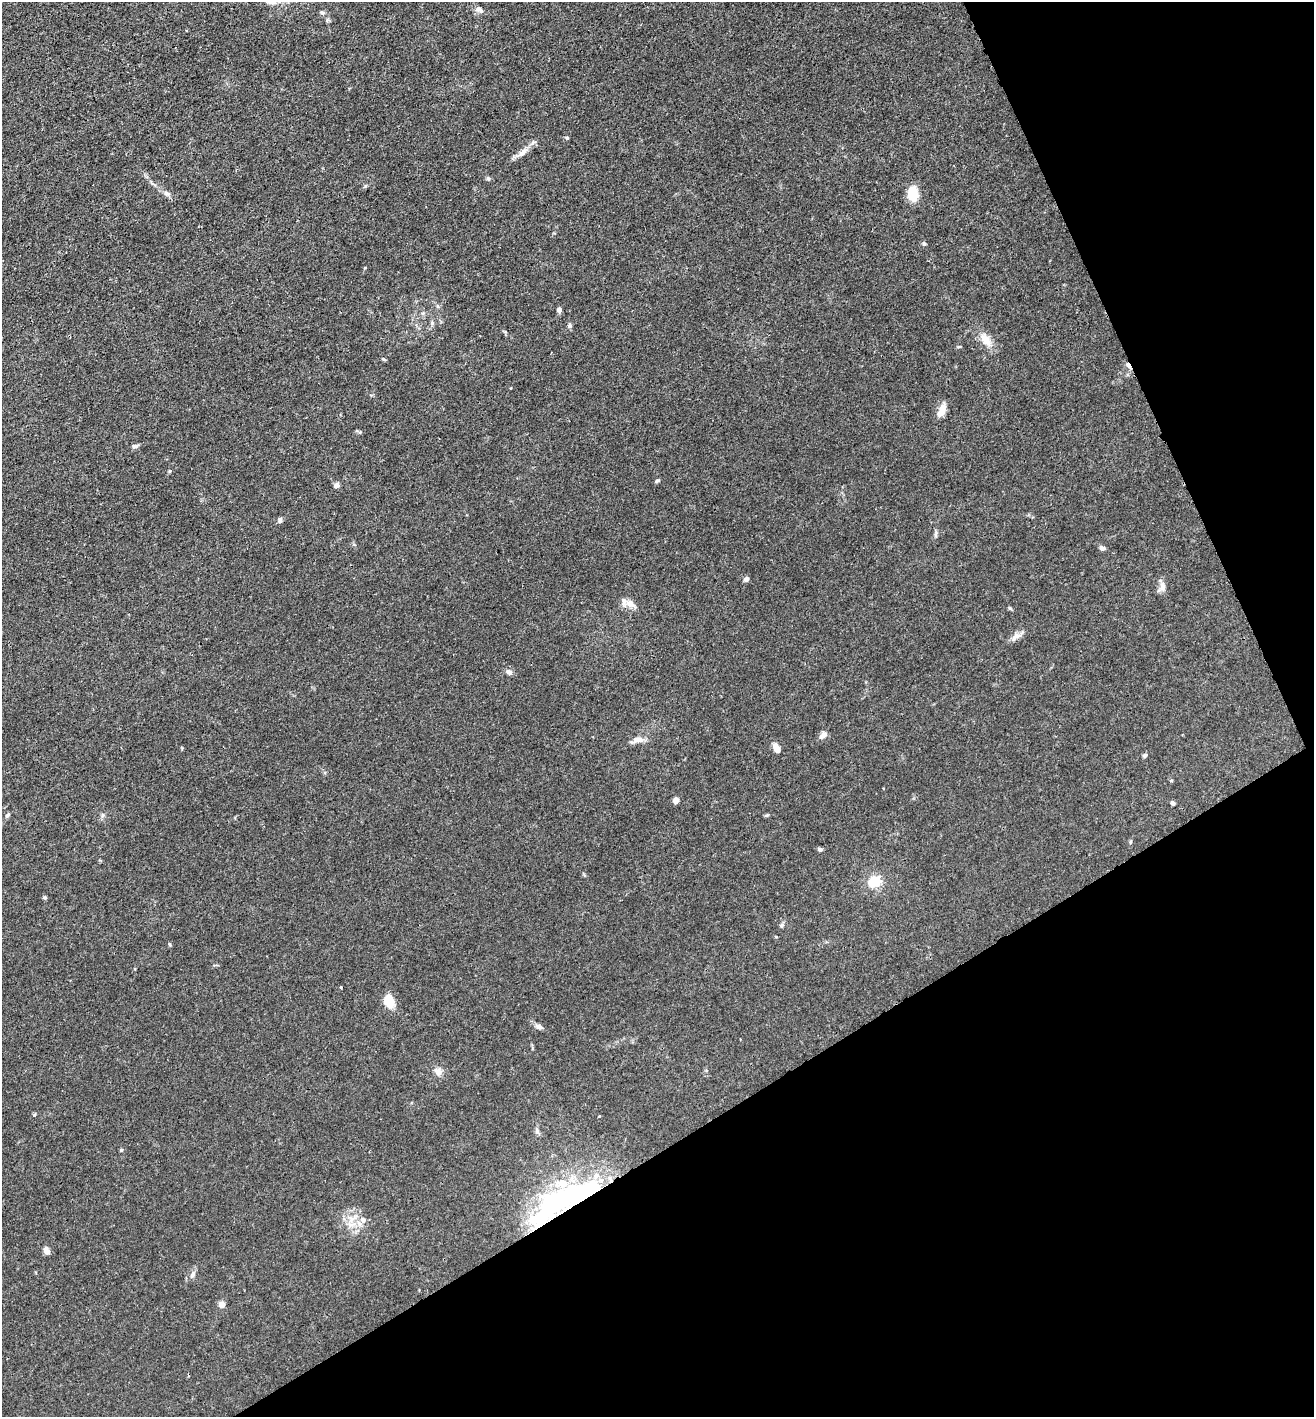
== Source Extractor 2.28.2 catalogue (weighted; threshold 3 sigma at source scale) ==
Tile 12 of 4 x 4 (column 4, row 3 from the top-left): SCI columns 4135-5446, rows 1497-2911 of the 5777 x 5823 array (HDU 1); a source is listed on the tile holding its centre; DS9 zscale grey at full resolution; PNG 1316 x 1419 px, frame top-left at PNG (2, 2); no overlay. Shown black and unused: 27% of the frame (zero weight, under 3 of 4 exposures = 7% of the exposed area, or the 3 px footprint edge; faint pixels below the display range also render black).
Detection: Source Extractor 2.28.2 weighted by HDU 2 'WHT'; one run over the whole footprint, this tile lists its part. Background 0.027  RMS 0.003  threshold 0.0137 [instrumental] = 3 sigma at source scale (4.5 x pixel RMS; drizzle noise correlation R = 1.50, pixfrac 1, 0.05/0.05 arcsec/px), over >= 5 px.
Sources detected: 61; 3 inside a brighter object's white glare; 1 cosmic-ray / hot-pixel residue — not listed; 3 inside a brighter listed object's ellipse — not listed separately; the other 54 listed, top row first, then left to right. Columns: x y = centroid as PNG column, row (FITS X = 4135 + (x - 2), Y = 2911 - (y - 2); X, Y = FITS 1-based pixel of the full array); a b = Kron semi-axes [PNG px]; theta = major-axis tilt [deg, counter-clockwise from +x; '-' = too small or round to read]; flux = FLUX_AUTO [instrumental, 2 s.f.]
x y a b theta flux
479 10 13 7 -25 1.4
322 13 6 4 -2 0.48
567 138 5 4 - 0.36
523 152 17 7 44 2.3
488 178 6 4 -19 0.45
167 194 9 6 -9 0.9
913 194 16 11 -86 5.6
924 244 6 5 - 0.5
438 306 6 4 -88 0.41
559 310 6 5 - 0.9
432 323 6 4 -48 0.46
569 326 6 6 - 0.56
986 340 21 11 -57 3.7
384 359 6 3 -21 0.34
942 410 14 7 67 3.2
360 432 5 4 - 0.37
135 446 8 5 11 0.78
170 471 5 3 - 0.29
657 481 6 4 28 0.45
336 485 5 5 - 1.5
280 520 6 5 - 0.74
936 534 11 4 81 0.67
1102 548 8 5 -14 0.82
746 579 6 5 - 0.93
1163 587 12 8 -88 1.6
630 604 12 8 -32 2.3
1016 637 17 7 31 1.8
509 672 7 6 - 1.2
823 735 11 7 39 1.3
638 740 16 7 9 2.1
776 748 9 6 -64 2.7
1145 755 6 5 - 0.55
1171 780 5 3 - 0.26
676 800 6 6 - 1.3
1173 803 6 4 -63 0.6
7 815 7 5 41 0.54
767 815 6 4 18 0.36
1130 842 6 4 88 0.35
820 849 6 5 - 0.54
874 881 19 15 25 5.1
45 898 5 5 - 0.42
782 925 7 5 83 0.53
170 944 7 3 -71 0.31
341 987 3 3 - 0.27
389 1001 14 10 -72 5.5
539 1027 9 7 -16 0.95
438 1071 11 10 - 1.7
537 1131 8 6 -71 0.8
121 1150 5 4 - 0.35
577 1198 64 36 37 48
363 1220 10 8 -49 1.7
47 1251 9 6 -64 1.6
193 1274 11 6 66 1.2
222 1304 4 4 - 4.6
Overlapping masked pixels (flux is a lower limit): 1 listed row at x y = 577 1198
Unlisted compact peaks at least as high as the median listed source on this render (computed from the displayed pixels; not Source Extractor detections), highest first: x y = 1010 608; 34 1115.